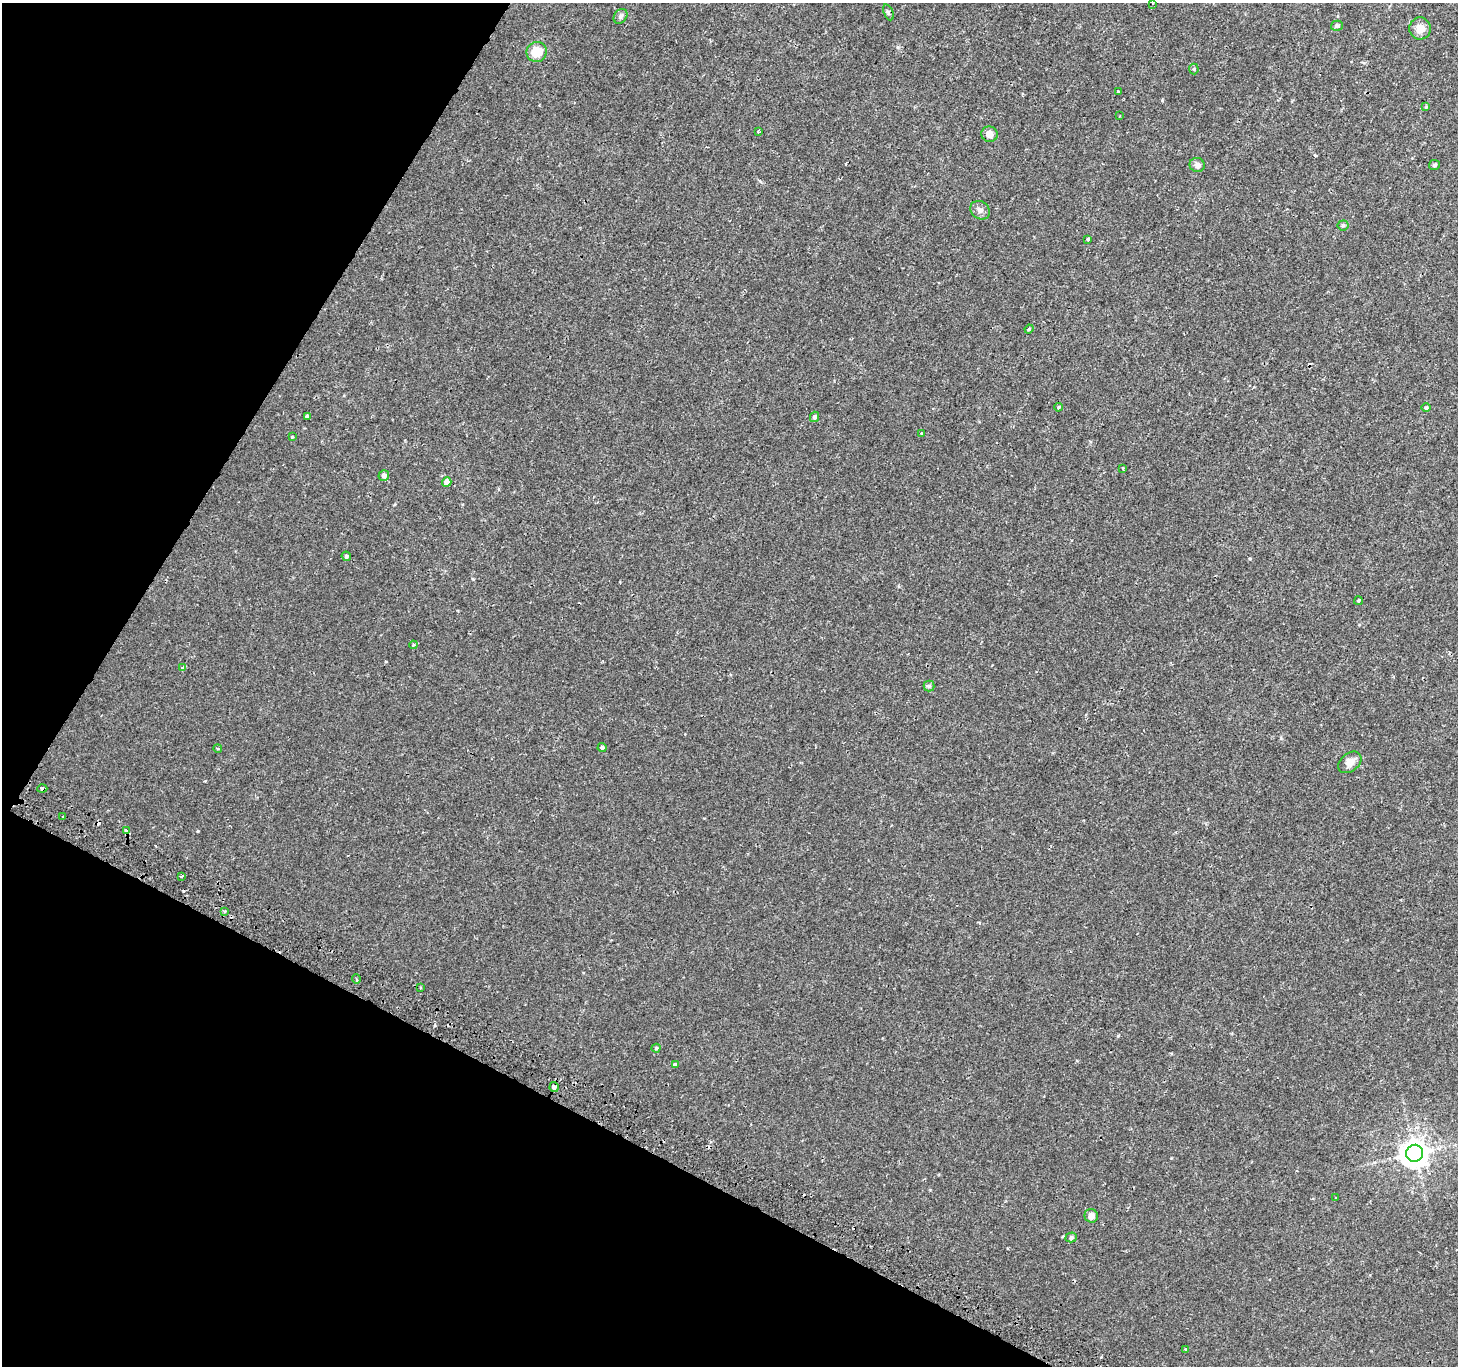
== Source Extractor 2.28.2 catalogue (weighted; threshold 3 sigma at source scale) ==
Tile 9 of 4 x 4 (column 1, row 3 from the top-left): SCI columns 28-1483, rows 1659-3022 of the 5869 x 5977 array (HDU 1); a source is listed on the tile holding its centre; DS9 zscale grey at full resolution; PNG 1460 x 1368 px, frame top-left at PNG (2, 3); each listed source drawn as its Kron ellipse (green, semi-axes under 4 px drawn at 4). Shown black and unused: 25% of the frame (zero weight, under 2 of 3 exposures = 2% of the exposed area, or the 3 px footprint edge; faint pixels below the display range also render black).
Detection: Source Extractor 2.28.2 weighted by HDU 2 'WHT'; one run over the whole footprint, this tile lists its part. Background 0.00223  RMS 0.0023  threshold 0.0105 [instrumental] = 3 sigma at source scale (4.5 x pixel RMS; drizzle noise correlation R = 1.50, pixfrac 1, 0.0396/0.0396 arcsec/px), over >= 5 px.
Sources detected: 56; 6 cosmic-ray / hot-pixel residue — neither listed nor drawn; the other 50 listed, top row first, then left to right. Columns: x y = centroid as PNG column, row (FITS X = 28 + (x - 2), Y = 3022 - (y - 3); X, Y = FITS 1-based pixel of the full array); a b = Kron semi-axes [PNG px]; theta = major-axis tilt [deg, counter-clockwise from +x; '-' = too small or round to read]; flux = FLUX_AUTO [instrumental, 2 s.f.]
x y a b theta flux
1152 3 3 2 - 0.17
888 12 8 4 -68 0.51
621 16 8 6 53 0.57
1337 26 6 5 - 0.69
1420 28 11 11 - 2.2
537 52 10 10 - 4.1
1194 69 5 5 - 0.29
1118 92 3 3 - 0.48
1426 107 4 4 - 0.18
1119 116 3 2 - 0.16
758 132 4 3 - 0.26
989 134 8 7 - 1.5
1197 165 7 7 - 0.88
1435 165 5 5 - 0.38
980 210 10 8 -38 1
1343 225 5 5 - 0.36
1088 239 3 3 - 1.4
1029 329 4 3 - 0.27
1058 407 4 3 - 0.24
1426 408 4 3 - 0.23
307 417 3 3 - 0.53
815 417 5 4 - 0.61
922 434 4 3 - 0.45
292 437 4 3 - 0.23
1122 468 3 2 - 0.27
384 475 5 5 - 0.93
447 482 5 4 - 2.1
346 556 5 4 - 0.35
1358 601 4 4 - 0.29
413 645 4 3 - 0.19
183 668 4 3 - 0.53
929 686 5 5 - 0.39
602 747 4 4 - 0.39
218 749 4 2 - 0.21
1350 762 13 9 40 1.8
42 788 5 3 - 0.86
63 817 3 2 - 0.25
126 831 4 3 - 3.1
181 876 3 2 - 0.4
225 911 3 3 - 0.39
356 979 5 3 - 0.24
420 988 3 2 - 0.24
656 1048 4 4 - 0.28
675 1064 4 4 - 1.3
554 1087 5 4 - 1.3
1414 1153 8 8 - 270
1336 1198 3 2 - 0.2
1091 1216 7 6 - 1.1
1071 1237 5 5 - 0.58
1186 1349 3 2 - 0.38
Overlapping masked pixels (flux is a lower limit): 3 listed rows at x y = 42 788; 126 831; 554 1087
Isophote crosses this tile's border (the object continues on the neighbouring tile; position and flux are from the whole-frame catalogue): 1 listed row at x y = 1152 3
Unlisted compact peaks at least as high as the median listed source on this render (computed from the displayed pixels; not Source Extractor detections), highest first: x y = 198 831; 1118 1036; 1162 100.